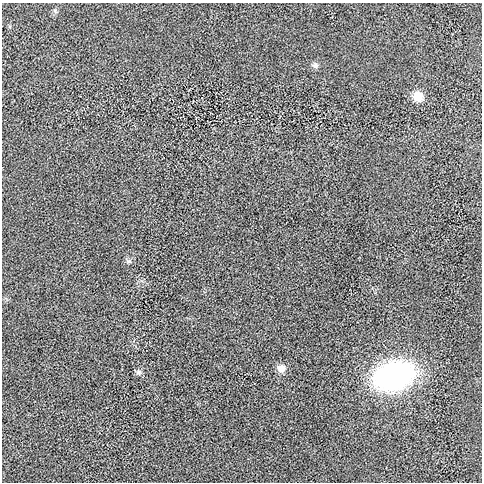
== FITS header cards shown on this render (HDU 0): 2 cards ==
NAXIS1  =                  480 / length of data axis 1
NAXIS2  =                  480 / length of data axis 2

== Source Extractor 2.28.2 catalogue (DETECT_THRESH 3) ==
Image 480 x 480 px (HDU 0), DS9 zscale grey, 1 PNG px = 1 image px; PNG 484 x 484 px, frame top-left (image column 1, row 480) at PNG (2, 3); no overlay
Background 1.27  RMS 110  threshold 330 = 3 sigma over >= 5 px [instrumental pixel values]
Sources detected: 6; all 6 listed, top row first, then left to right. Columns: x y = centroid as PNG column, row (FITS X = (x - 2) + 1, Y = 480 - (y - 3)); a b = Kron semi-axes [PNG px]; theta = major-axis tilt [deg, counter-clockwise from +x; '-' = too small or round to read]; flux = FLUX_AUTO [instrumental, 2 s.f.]
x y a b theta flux
315 65 8 7 - 2.1e+04
418 96 10 10 - 1.1e+05
129 261 6 4 1 1.2e+04
281 368 11 10 - 4.1e+04
138 372 8 7 - 2.0e+04
394 375 33 22 16 1.7e+06